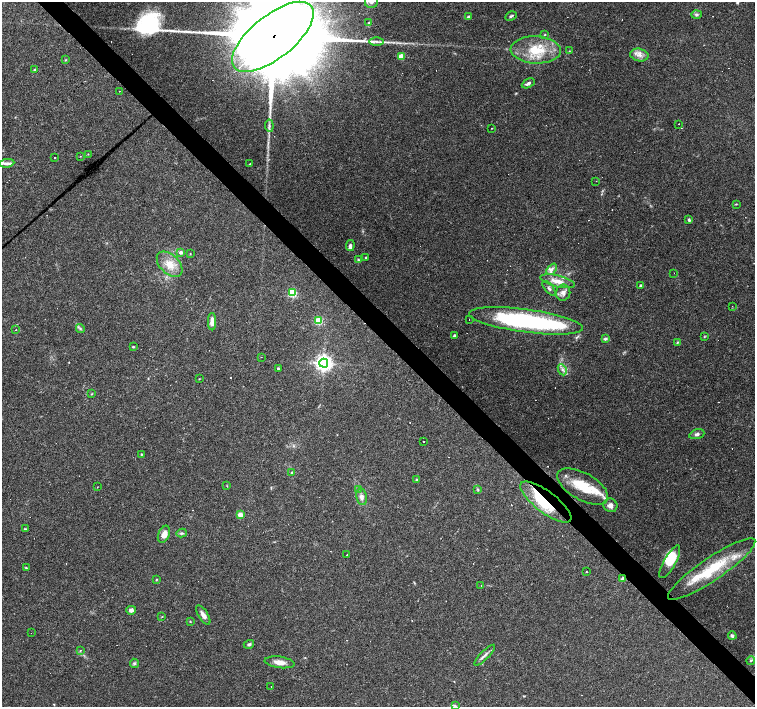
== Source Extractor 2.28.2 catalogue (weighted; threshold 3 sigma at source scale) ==
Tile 6 of 4 x 4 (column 2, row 2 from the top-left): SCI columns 1505-3009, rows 2967-4376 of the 6018 x 6000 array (HDU 1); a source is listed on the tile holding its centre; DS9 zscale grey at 2 x 2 block average (1 PNG px = mean of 2 x 2 image px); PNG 757 x 709 px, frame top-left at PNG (2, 2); each listed source drawn as its Kron ellipse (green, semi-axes under 4 px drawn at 4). Shown black and unused: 4% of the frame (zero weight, under 3 of 4 exposures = <1% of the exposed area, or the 3 px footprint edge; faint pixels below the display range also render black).
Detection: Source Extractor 2.28.2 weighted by HDU 2 'WHT'; one run over the whole footprint, this tile lists its part. Background 0.105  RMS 0.0053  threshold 0.0237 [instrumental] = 3 sigma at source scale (4.5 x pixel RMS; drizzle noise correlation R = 1.50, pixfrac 1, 0.0396/0.0396 arcsec/px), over >= 5 px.
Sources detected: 157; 3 inside a brighter object's white glare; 44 cosmic-ray / hot-pixel residue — neither listed nor drawn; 13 inside a brighter listed object's ellipse — not listed separately; the other 97 listed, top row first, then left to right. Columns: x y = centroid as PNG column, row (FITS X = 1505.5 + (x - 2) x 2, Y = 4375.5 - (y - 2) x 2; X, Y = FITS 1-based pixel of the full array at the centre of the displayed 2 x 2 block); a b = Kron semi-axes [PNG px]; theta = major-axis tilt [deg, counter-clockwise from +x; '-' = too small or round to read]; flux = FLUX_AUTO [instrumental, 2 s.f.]
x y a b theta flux
371 2 6 6 - 4.8
696 14 5 4 - 2.6
511 16 6 3 29 1.9
468 17 4 2 - 1.6
369 23 3 2 - 0.96
545 35 3 2 - 1
273 37 49 21 39 61000
377 41 7 2 -1 3.2
536 50 25 13 -3 42
569 51 2 2 - 0.57
639 55 9 6 -12 7.3
401 57 4 3 - 13
65 60 3 3 - 0.93
34 69 4 2 - 1
528 83 7 3 29 3
120 91 2 2 - 0.33
679 124 2 2 - 0.46
269 126 6 3 -84 2.7
492 128 2 2 - 0.55
88 154 2 2 - 0.51
80 156 2 2 - 0.59
55 158 2 2 - 1.8
7 163 7 4 6 3.3
250 164 3 2 - 1
596 181 2 2 - 1.2
736 204 3 2 - 0.83
689 220 4 3 - 2.2
350 246 5 4 - 3.4
181 252 4 4 - 3.1
190 253 3 2 - 0.47
366 257 2 2 - 43
358 260 4 3 - 1.4
170 264 15 9 -45 18
552 269 6 4 51 3.7
674 273 2 2 - 0.85
558 281 18 5 -13 14
641 285 2 2 - 3
549 289 9 3 -49 3.1
292 293 3 3 - 76
563 293 8 7 - 6.4
732 306 2 2 - 0.41
469 320 2 2 - 1
318 321 3 3 - 58
526 321 57 11 -8 200
212 322 9 4 -90 8.2
80 329 4 3 - 2
16 330 2 2 - 0.84
454 336 3 2 - 2
704 337 4 2 - 0.88
605 339 4 3 - 2.7
677 342 4 3 - 1.2
133 347 3 3 - 1.3
261 357 2 2 - 2.6
324 363 4 4 - 570
278 368 3 2 - 1.6
562 370 6 4 -65 3.5
199 379 3 2 - 0.6
91 394 3 2 - 0.94
697 434 8 4 17 3.6
424 442 2 2 - 2.6
141 454 3 2 - 0.87
292 473 4 3 - 1.4
416 480 4 3 - 1.1
227 486 3 2 - 0.66
583 486 28 13 -29 43
97 487 2 2 - 0.6
358 490 2 2 - 0.67
478 490 3 2 - 0.96
361 497 8 5 -79 5.7
546 502 31 10 -37 76
610 505 7 6 - 6.4
240 515 4 4 - 7.8
25 529 4 3 - 1.4
182 533 5 3 - 2
164 534 9 5 66 11
347 555 2 2 - 3.4
670 562 18 6 61 30
26 568 3 3 - 1
712 569 52 11 34 66
586 572 2 2 - 0.67
623 579 3 2 - 9.5
156 580 3 2 - 0.89
481 585 2 2 - 0.36
131 610 5 4 - 4.4
203 615 11 4 -58 6.4
162 617 3 2 - 0.61
190 621 3 2 - 0.82
31 633 2 2 - 0.98
732 636 4 4 - 3.2
249 644 5 3 - 2.1
80 651 2 2 - 1.2
485 655 14 3 45 4.6
751 660 4 3 - 1.9
279 662 15 5 -8 10
134 663 4 4 - 2.3
271 686 2 2 - 0.39
455 706 4 3 - 1.6
Overlapping masked pixels (flux is a lower limit): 3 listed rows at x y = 273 37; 546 502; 623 579
Isophote crosses this tile's border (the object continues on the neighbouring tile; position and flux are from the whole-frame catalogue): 3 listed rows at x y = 371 2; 273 37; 455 706
Diffuse or blended objects may show on this block-average render without a row.